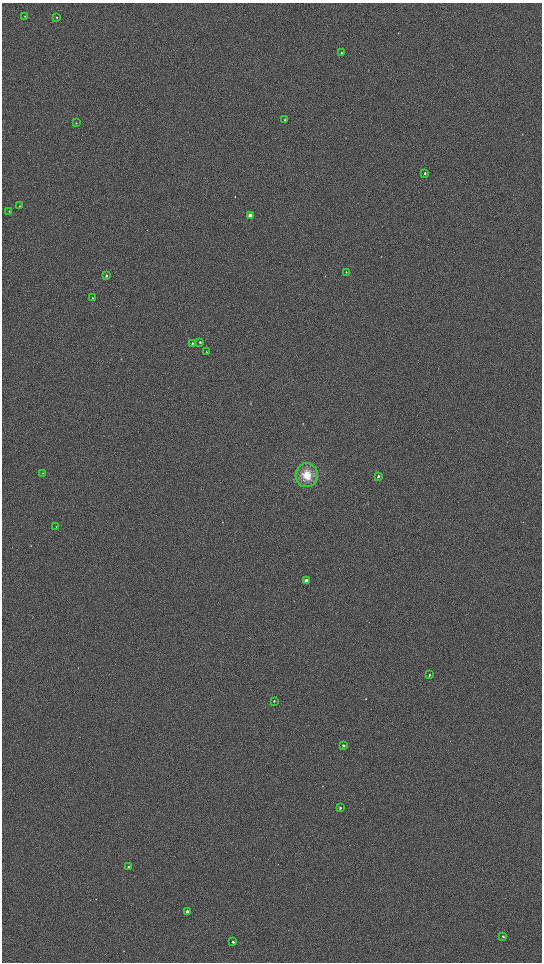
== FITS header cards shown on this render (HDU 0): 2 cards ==
NAXIS1  =                 1080 / length of data axis 1
NAXIS2  =                 1920 / length of data axis 2

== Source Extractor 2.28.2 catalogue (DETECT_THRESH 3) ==
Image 1080 x 1920 px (HDU 0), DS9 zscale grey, zoomed out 1/2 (1 PNG px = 2 x 2 image px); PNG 544 x 964 px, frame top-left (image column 1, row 1919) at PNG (2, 3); each listed source drawn as its Kron ellipse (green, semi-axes under 4 px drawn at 4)
Background 911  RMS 120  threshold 372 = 3 sigma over >= 5 px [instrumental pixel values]
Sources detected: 29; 1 cannot appear on this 1/2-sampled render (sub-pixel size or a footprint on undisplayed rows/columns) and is neither listed nor drawn; the other 28 listed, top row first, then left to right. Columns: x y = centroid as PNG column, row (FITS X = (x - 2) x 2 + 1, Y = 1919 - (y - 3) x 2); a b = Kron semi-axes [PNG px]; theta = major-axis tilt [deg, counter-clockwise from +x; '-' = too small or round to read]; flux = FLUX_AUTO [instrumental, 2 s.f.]
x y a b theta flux
25 16 3 2 - 12000
57 17 3 2 - 15000
341 53 3 2 - 17000
285 120 3 2 - 16000
76 123 3 2 - 14000
425 173 3 2 - 27000
19 206 3 2 - 7700
9 211 2 2 - 9600
250 216 3 3 - 180000
346 272 3 2 - 10000
106 276 3 3 - 32000
92 298 3 2 - 12000
200 342 4 3 - 30000
192 343 3 3 - 17000
206 352 3 2 - 8500
43 473 2 2 - 9200
307 475 12 11 - 420000
378 476 3 2 - 43000
56 526 2 1 - 6300
306 581 3 2 - 180000
429 675 3 2 - 21000
274 701 2 2 - 20000
343 745 2 2 - 51000
340 808 2 2 - 40000
128 866 3 2 - 18000
187 911 2 2 - 110000
503 937 2 2 - 41000
233 942 2 2 - 62000
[1 sub-pixel or undisplayed-footprint detection neither listed nor drawn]